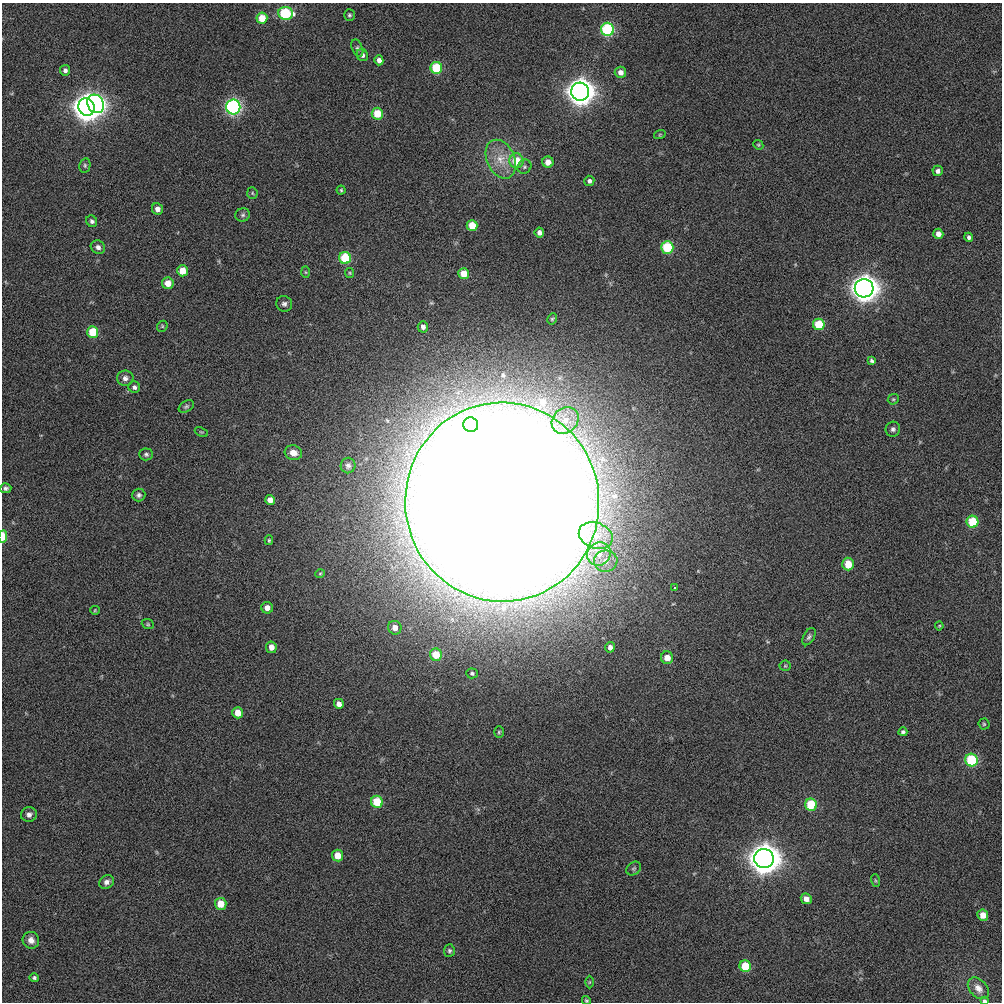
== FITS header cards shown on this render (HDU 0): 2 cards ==
NAXIS1  =                 1000
NAXIS2  =                 1000

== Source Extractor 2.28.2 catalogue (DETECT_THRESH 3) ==
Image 1000 x 1000 px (HDU 0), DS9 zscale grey, 1 PNG px = 1 image px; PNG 1004 x 1004 px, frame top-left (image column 1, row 1000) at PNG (2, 3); each listed source drawn as its Kron ellipse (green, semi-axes under 4 px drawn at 4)
Background 0.0165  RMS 0.41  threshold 1.22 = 3 sigma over >= 5 px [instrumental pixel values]
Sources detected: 110; all 110 listed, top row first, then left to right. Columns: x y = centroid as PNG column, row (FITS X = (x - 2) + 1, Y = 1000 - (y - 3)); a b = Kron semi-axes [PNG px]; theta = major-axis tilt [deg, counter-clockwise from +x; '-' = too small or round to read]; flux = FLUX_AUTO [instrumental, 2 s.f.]
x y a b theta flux
285 13 7 6 - 2100
349 15 6 5 - 47
262 18 5 5 - 500
608 29 6 6 - 2900
357 48 9 5 -68 60
362 55 6 5 - 86
379 60 5 4 - 120
436 68 6 5 - 1400
65 70 5 5 - 93
620 72 6 5 - 170
580 92 9 9 - 32000
96 104 9 8 - 8500
86 107 9 8 - 30000
233 107 7 7 - 6100
377 114 6 5 - 690
660 134 6 3 19 29
758 145 5 4 - 38
501 159 20 14 -65 570
516 161 7 7 - 690
548 162 5 5 - 240
85 165 7 5 79 53
524 167 7 6 - 65
938 171 5 5 - 100
589 181 5 5 - 73
341 190 4 4 - 36
252 193 5 5 - 37
157 209 6 5 - 170
243 215 7 6 - 66
92 221 6 5 - 76
472 226 5 5 - 590
539 232 5 5 - 100
938 234 5 5 - 170
969 237 4 4 - 62
98 247 7 6 - 100
667 247 6 6 - 1500
345 258 6 6 - 1200
182 271 5 5 - 500
305 272 6 4 -88 34
350 273 5 4 - 34
464 274 5 5 - 490
168 283 6 5 - 380
864 288 9 9 - 30000
284 304 8 7 - 92
552 319 6 4 61 41
819 324 6 5 - 960
162 326 6 5 - 39
423 327 6 5 - 110
93 332 6 5 - 950
871 361 4 3 - 50
125 378 8 8 - 120
134 387 6 5 - 84
893 399 6 5 - 40
186 406 8 5 30 60
565 420 14 12 44 460
471 425 7 7 - 2200
893 429 7 7 - 89
201 432 7 4 -23 33
293 453 9 7 -16 230
146 454 7 6 - 65
348 465 8 7 - 87
6 488 5 5 - 75
139 495 6 6 - 80
270 500 5 5 - 210
502 502 99 97 -83 310000
973 522 6 6 - 1100
596 536 17 12 -21 570
3 537 6 3 86 400
269 540 5 4 - 34
599 554 12 11 - 380
606 561 12 10 9 270
848 564 6 5 - 520
320 574 5 4 - 32
675 588 4 3 - 70
267 608 6 5 - 190
95 610 5 4 - 29
148 624 6 4 -22 40
939 626 4 4 - 29
395 628 7 6 - 220
809 637 9 5 60 73
271 647 6 5 - 210
610 647 5 4 - 110
436 655 6 6 - 610
667 658 6 6 - 320
785 666 5 5 - 40
472 673 6 5 - 53
339 704 5 5 - 170
238 713 5 5 - 360
984 724 5 5 - 42
499 732 6 5 - 38
903 732 4 4 - 54
971 760 6 6 - 1800
377 802 6 5 - 810
811 805 6 6 - 1100
29 814 8 7 - 110
338 856 6 5 - 410
764 858 10 9 - 47000
634 868 8 6 36 54
875 880 6 3 -71 31
107 882 8 6 33 110
806 899 5 5 - 200
221 904 6 5 - 510
983 915 5 5 - 280
31 940 8 8 - 180
449 951 6 5 - 53
745 966 6 5 - 930
34 978 5 4 - 52
589 982 6 4 89 33
978 988 12 8 -48 190
586 1000 5 4 - 37
984 1001 4 3 - 58
At the frame edge (FLAGS 8, measured only in part): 3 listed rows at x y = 3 537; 586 1000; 984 1001